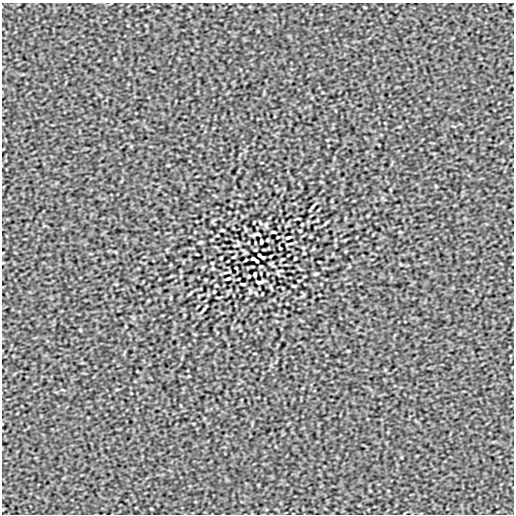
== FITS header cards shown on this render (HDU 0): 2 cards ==
NAXIS1  =                  512
NAXIS2  =                  512

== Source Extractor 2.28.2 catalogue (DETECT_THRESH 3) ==
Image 512 x 512 px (HDU 0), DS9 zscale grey, 1 PNG px = 1 image px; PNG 516 x 516 px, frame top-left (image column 1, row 512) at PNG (2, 3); no overlay
Background -7.21e-09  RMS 9.7e-07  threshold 2.90e-06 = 3 sigma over >= 5 px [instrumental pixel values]
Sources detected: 37; all 37 listed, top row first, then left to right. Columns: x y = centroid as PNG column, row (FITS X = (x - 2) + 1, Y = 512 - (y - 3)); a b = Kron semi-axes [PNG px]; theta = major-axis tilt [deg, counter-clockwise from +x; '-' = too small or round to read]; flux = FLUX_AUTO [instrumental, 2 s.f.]
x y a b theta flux
313 206 10 3 54 9.9e-05
260 223 5 3 - 6.2e-05
326 223 8 3 45 6.6e-05
223 230 4 2 - 6.1e-05
300 231 3 2 - 4.9e-05
273 232 6 2 -5 6.2e-05
257 234 7 2 8 1.0e-04
288 237 4 2 - 8.6e-05
267 240 3 2 - 5.9e-05
200 242 5 3 - 8.0e-05
261 242 4 3 - 8.0e-05
280 248 3 2 - 5.3e-05
255 250 3 2 - 5.1e-05
304 253 3 2 - 4.6e-05
259 255 4 3 - 7.4e-05
234 257 5 2 - 5.5e-05
263 257 4 2 - 7.3e-05
221 258 3 2 - 6.3e-05
295 258 3 2 - 6.3e-05
253 259 4 2 - 7.8e-05
282 259 5 2 - 5.5e-05
246 260 3 2 - 4.8e-05
257 261 4 3 - 7.0e-05
261 266 3 2 - 5.1e-05
236 268 3 2 - 5.3e-05
213 269 5 3 - 5.5e-05
255 274 4 3 - 8.0e-05
316 274 5 3 - 8.0e-05
249 276 3 2 - 5.9e-05
228 279 4 2 - 8.6e-05
259 282 7 2 8 1.0e-04
243 284 6 2 -5 6.2e-05
216 285 3 2 - 4.9e-05
293 286 4 2 - 6.2e-05
190 293 8 3 45 6.6e-05
256 293 5 3 - 6.2e-05
203 310 10 3 54 9.9e-05